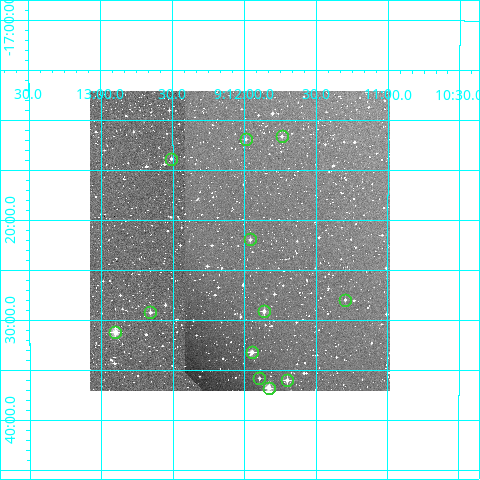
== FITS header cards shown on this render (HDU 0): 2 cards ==
NAXIS1  =                  300
NAXIS2  =                  300

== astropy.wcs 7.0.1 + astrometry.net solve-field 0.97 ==
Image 300 x 300 px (HDU 0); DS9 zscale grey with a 90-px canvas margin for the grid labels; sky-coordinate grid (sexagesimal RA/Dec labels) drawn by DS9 from the SOLVED WCS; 12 Tycho-2 reference stars matched to detected sources circled (green)
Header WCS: RA---TAN/DEC--TAN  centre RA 09:12:02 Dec -17:22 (138.01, -17.37 deg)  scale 6 arcsec/px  FOV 30.0' x 30.0'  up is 0 deg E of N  parity normal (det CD < 0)
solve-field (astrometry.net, Tycho-2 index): VERIFIED the header's WCS against the Tycho-2 star catalogue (verified at 2 index scales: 8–12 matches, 0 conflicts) and refined it, rather than solving blind
Solved WCS: RA---TAN-SIP/DEC--TAN-SIP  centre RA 09:12:02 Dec -17:22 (138.01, -17.37 deg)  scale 6 arcsec/px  FOV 30.0' x 30.0'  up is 0 deg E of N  parity normal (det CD < 0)
The solver's refit moves the header's centre by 1.5 arcsec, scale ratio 0.9992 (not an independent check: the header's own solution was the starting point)
Tycho-2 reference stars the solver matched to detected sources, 12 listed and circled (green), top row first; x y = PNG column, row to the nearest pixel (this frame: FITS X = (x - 90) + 1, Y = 300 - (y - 91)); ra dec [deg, ICRS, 3 dp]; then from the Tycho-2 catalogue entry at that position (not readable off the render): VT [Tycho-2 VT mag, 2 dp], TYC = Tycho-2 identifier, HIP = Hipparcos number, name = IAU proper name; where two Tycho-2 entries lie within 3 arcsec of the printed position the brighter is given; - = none
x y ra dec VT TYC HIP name
282 136 137.935 -17.194 11.70 6031-65-1 - -
246 139 137.998 -17.199 11.95 6031-29-1 - -
171 159 138.127 -17.231 11.08 6032-79-1 - -
250 239 137.990 -17.366 11.72 6031-193-1 - -
345 300 137.824 -17.466 11.93 6031-428-1 - -
264 311 137.966 -17.486 10.48 6031-602-1 - -
150 312 138.164 -17.488 11.45 6032-6-1 - -
115 332 138.226 -17.520 9.71 6032-795-1 - -
252 352 137.987 -17.554 9.79 6031-715-1 - -
259 378 137.974 -17.597 11.89 6031-816-1 - -
287 380 137.925 -17.600 10.44 6031-818-1 - -
269 388 137.958 -17.613 9.72 6031-860-1 - -